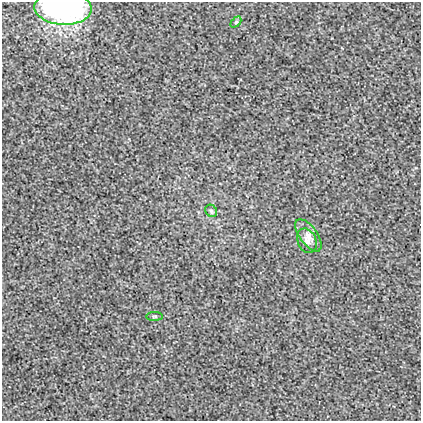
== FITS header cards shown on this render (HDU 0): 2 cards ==
NAXIS1  =                  419
NAXIS2  =                  419

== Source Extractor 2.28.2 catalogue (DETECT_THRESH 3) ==
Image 419 x 419 px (HDU 0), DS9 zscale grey, 1 PNG px = 1 image px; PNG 423 x 423 px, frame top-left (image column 1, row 419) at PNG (2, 2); each listed source drawn as its Kron ellipse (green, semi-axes under 4 px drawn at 4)
Background 0.00224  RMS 0.018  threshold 0.0533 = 3 sigma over >= 5 px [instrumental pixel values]
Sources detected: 6; all 6 listed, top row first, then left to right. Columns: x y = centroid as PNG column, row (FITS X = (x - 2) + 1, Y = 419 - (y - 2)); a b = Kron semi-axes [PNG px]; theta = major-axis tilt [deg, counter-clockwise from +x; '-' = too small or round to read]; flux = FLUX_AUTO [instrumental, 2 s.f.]
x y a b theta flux
63 8 28 17 -3 250
236 22 6 4 45 1.4
211 211 7 5 -46 2.3
308 235 19 9 -54 10
307 241 13 9 -68 7.3
155 316 8 4 1 1.5
At the frame edge (FLAGS 8, measured only in part): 1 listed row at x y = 63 8